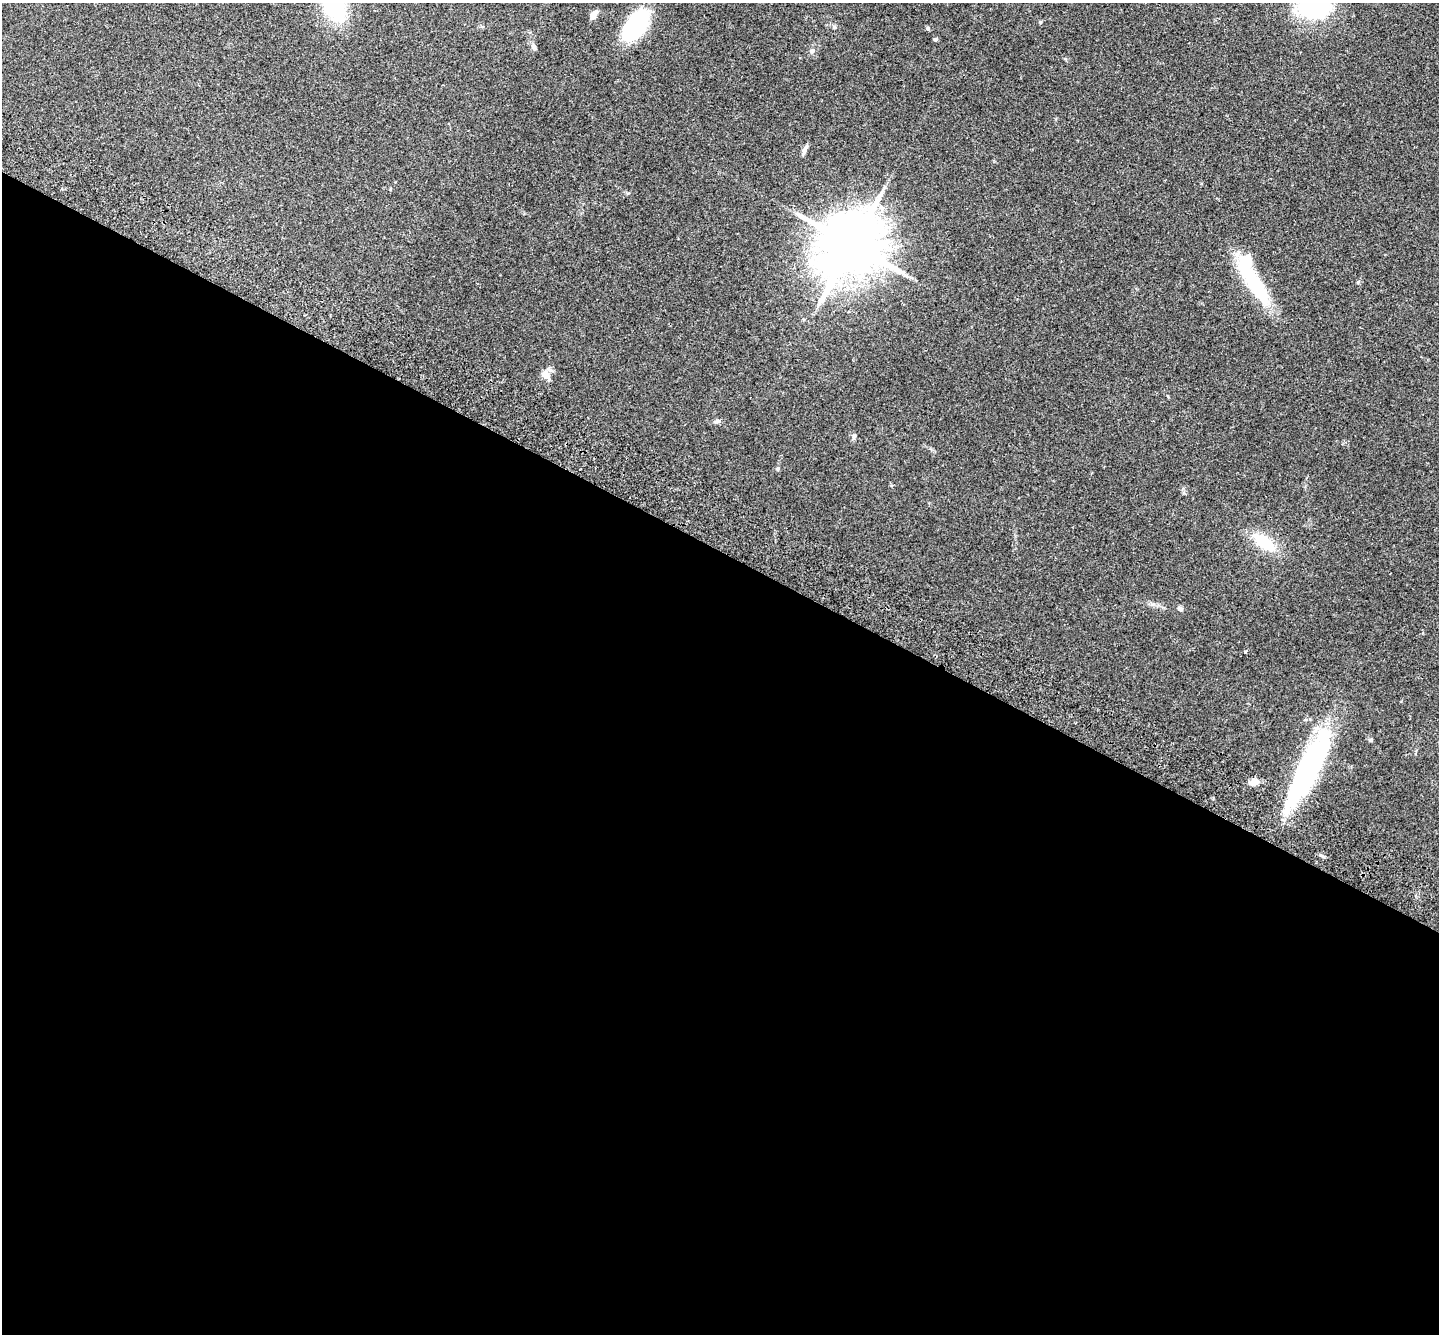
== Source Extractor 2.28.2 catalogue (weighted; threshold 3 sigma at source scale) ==
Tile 14 of 4 x 4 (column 2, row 4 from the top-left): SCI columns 1470-2906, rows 200-1531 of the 5815 x 5864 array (HDU 1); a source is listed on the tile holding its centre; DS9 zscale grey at full resolution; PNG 1441 x 1336 px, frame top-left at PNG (2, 3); no overlay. Shown black and unused: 59% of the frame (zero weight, under 2 of 3 exposures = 3% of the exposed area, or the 3 px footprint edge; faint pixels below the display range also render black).
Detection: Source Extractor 2.28.2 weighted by HDU 2 'WHT'; one run over the whole footprint, this tile lists its part. Background 0.114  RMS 0.0095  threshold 0.0427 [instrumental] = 3 sigma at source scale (4.5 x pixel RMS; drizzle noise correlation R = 1.50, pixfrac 1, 0.05/0.05 arcsec/px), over >= 5 px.
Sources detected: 23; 1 inside a brighter object's white glare — not listed; the other 22 listed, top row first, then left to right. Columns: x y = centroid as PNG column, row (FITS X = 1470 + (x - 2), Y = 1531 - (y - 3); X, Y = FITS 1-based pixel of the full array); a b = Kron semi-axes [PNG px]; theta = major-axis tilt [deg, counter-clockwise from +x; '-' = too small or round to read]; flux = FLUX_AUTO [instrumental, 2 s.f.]
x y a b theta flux
334 5 27 19 -66 91
1313 6 29 23 -3 100
594 14 10 5 58 6.2
1040 22 6 3 -73 0.95
635 26 30 17 55 97
835 27 5 5 - 1.3
928 28 5 5 - 1.3
936 39 5 4 - 1.5
534 47 9 5 -75 2.4
812 51 6 5 - 2.2
805 149 15 4 66 3.5
852 245 18 15 55 7500
1254 283 61 17 -58 61
545 375 11 7 -36 8.5
718 421 7 4 -43 1.7
854 436 8 5 76 1.9
777 469 5 4 - 1.2
1264 542 29 14 -39 31
1180 609 8 5 -8 2.1
1245 652 4 3 - 1.2
1308 770 88 20 63 180
1254 782 12 7 9 6.4
Isophote crosses this tile's border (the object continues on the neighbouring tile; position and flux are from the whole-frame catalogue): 2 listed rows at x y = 334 5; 1313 6
Unlisted compact peaks at least as high as the median listed source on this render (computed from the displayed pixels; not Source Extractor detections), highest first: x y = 1358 282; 1184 493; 1152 604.